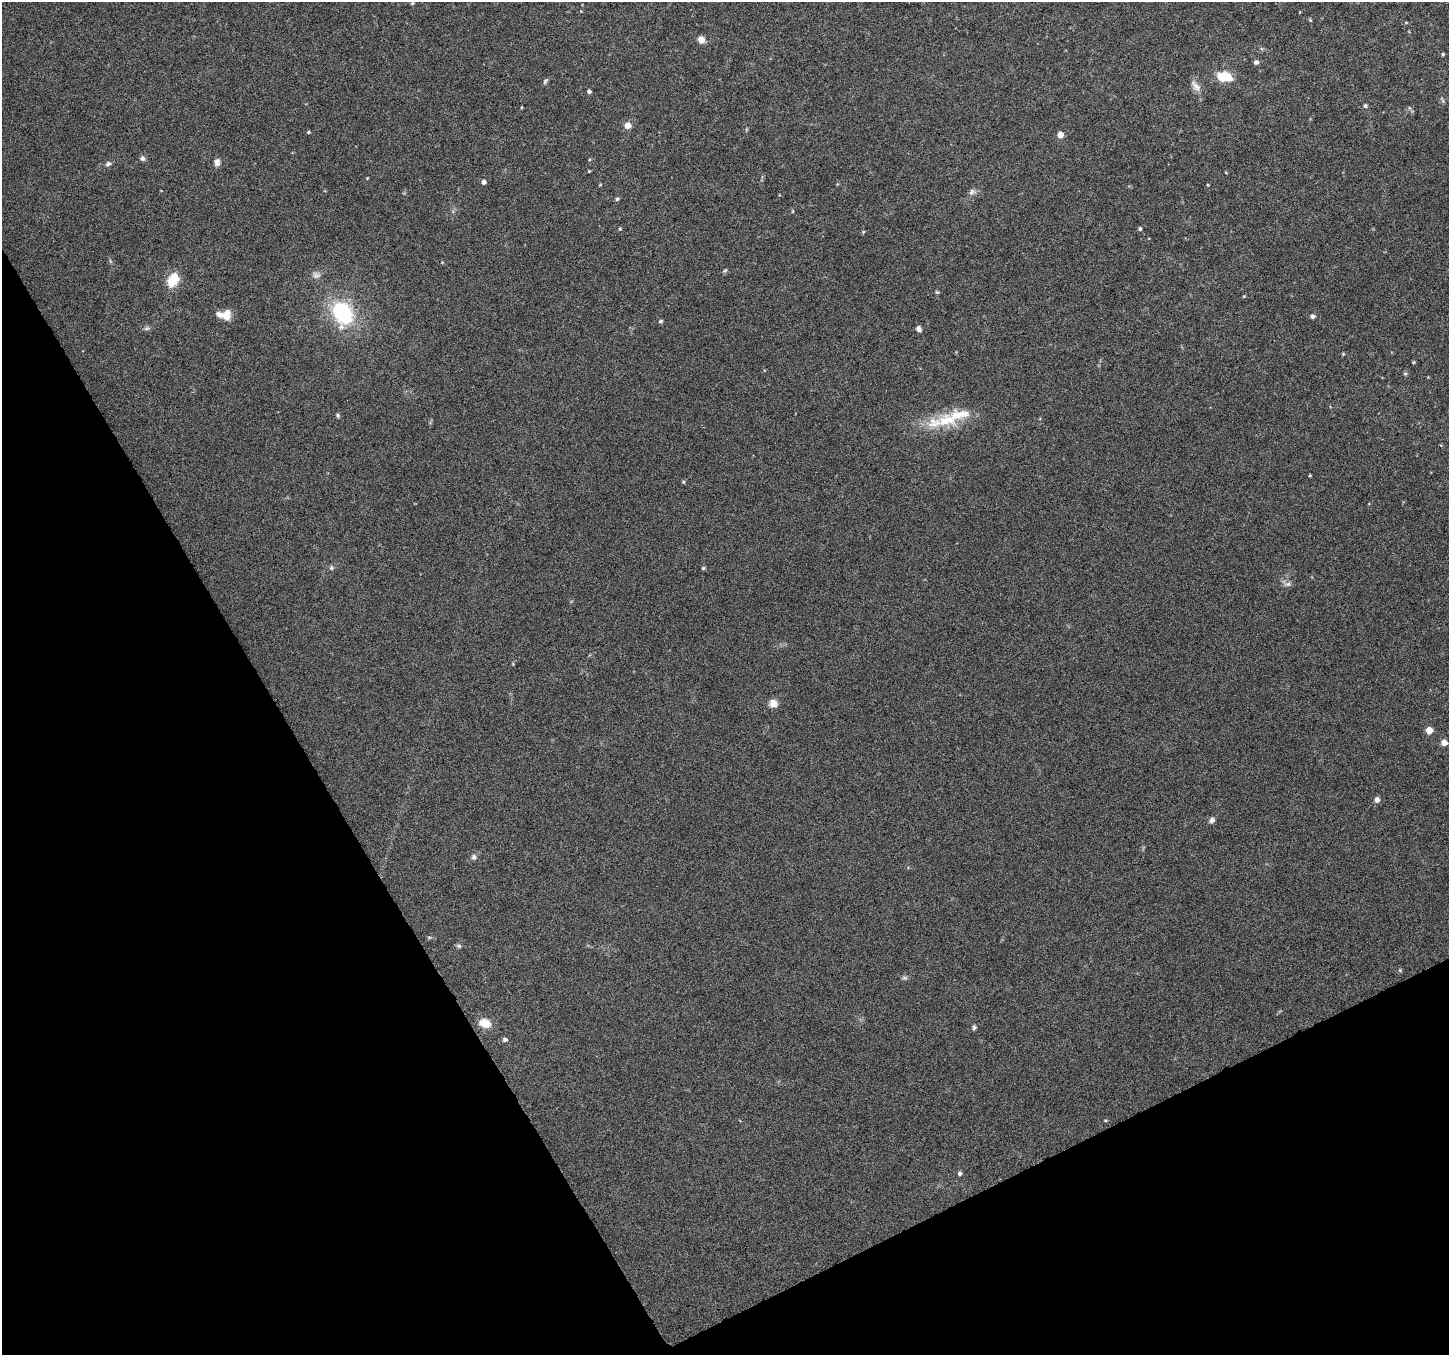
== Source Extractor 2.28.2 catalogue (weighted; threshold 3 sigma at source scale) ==
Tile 14 of 4 x 4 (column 2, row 4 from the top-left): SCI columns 1451-2897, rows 163-1515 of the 5790 x 5677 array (HDU 1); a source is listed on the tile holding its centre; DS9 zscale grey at full resolution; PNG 1451 x 1357 px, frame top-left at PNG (2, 2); no overlay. Shown black and unused: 27% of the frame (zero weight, under 6 of 12 exposures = <1% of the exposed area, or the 3 px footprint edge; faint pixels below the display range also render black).
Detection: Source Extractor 2.28.2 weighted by HDU 2 'WHT'; one run over the whole footprint, this tile lists its part. Background 0.0373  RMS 0.0023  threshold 0.00933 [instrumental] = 3 sigma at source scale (4.09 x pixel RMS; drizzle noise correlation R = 1.36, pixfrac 0.8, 0.0396/0.0396 arcsec/px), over >= 5 px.
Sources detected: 67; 1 inside a brighter object's white glare — not listed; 2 inside a brighter listed object's ellipse — not listed separately; the other 64 listed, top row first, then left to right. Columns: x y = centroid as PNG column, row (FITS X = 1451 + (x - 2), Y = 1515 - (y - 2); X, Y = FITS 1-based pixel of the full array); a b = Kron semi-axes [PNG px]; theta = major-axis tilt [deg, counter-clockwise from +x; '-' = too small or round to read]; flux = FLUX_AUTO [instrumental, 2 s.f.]
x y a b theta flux
412 3 4 4 - 0.29
1310 20 6 4 -46 0.22
1406 22 5 3 - 0.18
701 39 7 6 - 1.5
1443 54 4 3 - 0.3
1256 62 5 5 - 0.71
1224 76 18 11 -10 4.4
545 81 9 4 58 0.38
1196 86 18 8 -51 1.4
589 91 4 4 - 0.44
1365 106 6 5 - 0.33
627 126 5 5 - 3
308 132 4 4 - 0.23
1060 135 5 5 - 2.2
142 158 7 6 - 0.55
217 162 9 7 87 0.93
108 164 8 6 26 0.54
589 171 3 3 - 0.17
367 178 3 3 - 0.15
484 182 4 4 - 0.72
600 185 5 3 - 0.16
1208 185 4 3 - 0.15
972 192 10 7 42 0.77
617 199 5 4 - 0.38
793 211 5 3 - 0.19
620 229 5 4 - 0.26
1140 229 5 4 - 0.34
863 232 5 4 - 0.22
725 270 6 5 - 0.29
316 275 12 9 -20 1
172 282 6 5 - 11
937 292 6 3 -35 0.23
1244 296 4 3 - 0.19
342 313 22 16 -66 19
227 315 11 8 86 2.7
1312 316 5 4 - 0.69
661 321 5 5 - 0.4
146 328 7 5 20 0.48
919 329 7 5 -58 0.71
1343 354 4 4 - 0.19
1413 362 4 4 - 0.22
1405 373 6 5 - 0.34
338 415 5 4 - 0.32
946 420 31 16 6 8.2
1310 475 3 3 - 0.2
683 482 5 5 - 0.24
331 568 6 5 - 0.35
703 568 5 5 - 0.28
1287 584 10 6 7 0.7
773 703 8 8 - 1.8
1429 730 5 5 - 3.5
1444 742 5 4 - 2
1377 800 6 6 - 0.87
1212 820 7 6 - 0.71
474 857 7 7 - 0.59
429 937 6 3 -18 0.24
459 946 7 5 -25 0.39
1400 970 6 4 73 0.24
904 978 8 6 0 0.44
485 1023 15 10 -17 2.5
974 1027 6 5 - 0.39
505 1039 5 4 - 0.57
1105 1120 5 3 - 0.18
960 1173 5 5 - 0.43